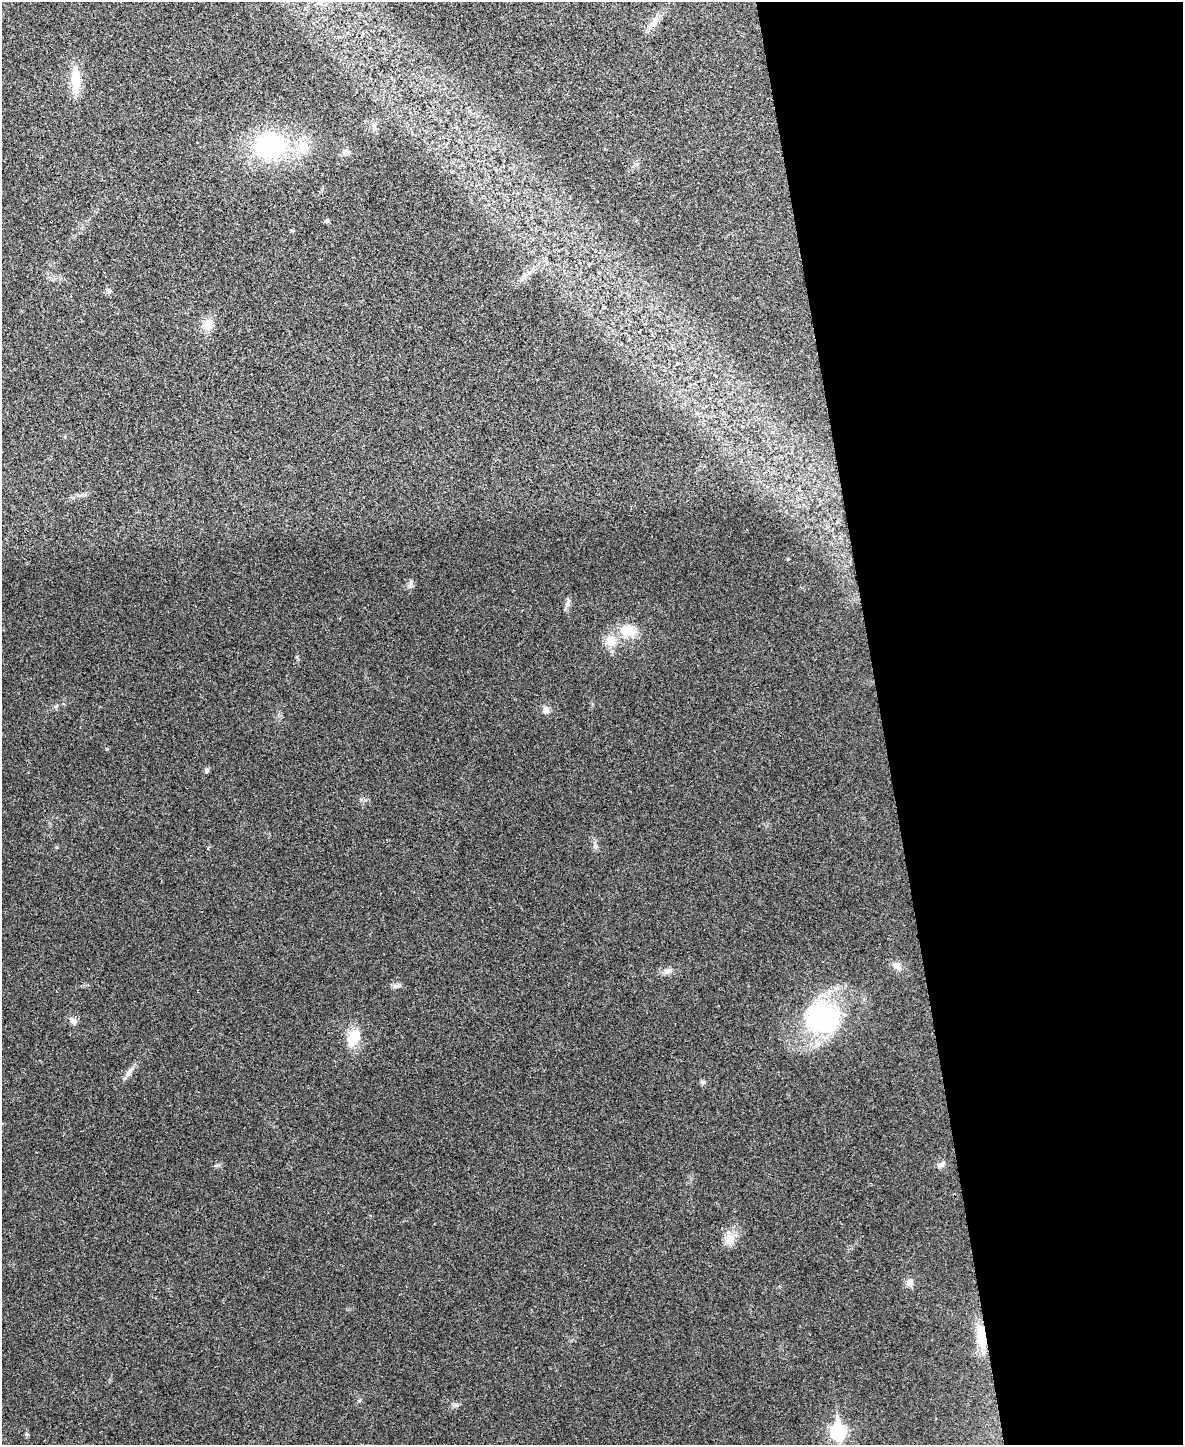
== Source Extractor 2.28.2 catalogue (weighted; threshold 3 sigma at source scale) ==
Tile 8 of 4 x 3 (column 4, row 2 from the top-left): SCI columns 3547-4727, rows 1580-3022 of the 4730 x 4711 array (HDU 1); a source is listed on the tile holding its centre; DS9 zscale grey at full resolution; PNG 1185 x 1447 px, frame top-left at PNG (2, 2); no overlay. Shown black and unused: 26% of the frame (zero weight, under 3 of 4 exposures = <1% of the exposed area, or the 3 px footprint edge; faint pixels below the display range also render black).
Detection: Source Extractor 2.28.2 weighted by HDU 2 'WHT'; one run over the whole footprint, this tile lists its part. Background 0.0241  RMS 0.006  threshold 0.0268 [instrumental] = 3 sigma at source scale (4.5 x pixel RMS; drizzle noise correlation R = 1.50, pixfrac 1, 0.05/0.05 arcsec/px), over >= 5 px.
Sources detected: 29; all 29 listed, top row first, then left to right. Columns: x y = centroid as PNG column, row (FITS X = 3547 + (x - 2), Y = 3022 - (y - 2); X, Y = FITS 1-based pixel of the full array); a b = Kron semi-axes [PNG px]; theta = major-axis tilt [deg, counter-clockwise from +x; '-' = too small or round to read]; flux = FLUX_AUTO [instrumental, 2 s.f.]
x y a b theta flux
653 22 25 8 54 6.2
76 80 31 10 -87 14
374 125 7 5 80 1.4
270 146 27 21 7 77
303 147 19 14 81 11
346 152 8 7 - 2.1
327 221 6 5 - 0.99
292 231 4 4 - 0.85
208 325 13 11 43 7.7
410 584 11 5 81 1.9
567 604 11 6 72 2.1
628 631 21 14 -5 13
610 641 13 12 - 9.1
546 709 9 8 - 2.8
206 770 6 5 - 1.4
595 846 6 6 - 1.4
897 966 13 8 -30 3.4
667 971 11 8 7 2.8
397 986 14 5 10 1.9
822 1018 38 34 8 81
73 1021 12 7 -47 2.6
353 1038 19 12 69 15
703 1082 7 5 1 1.3
941 1165 11 7 23 2.4
729 1239 16 14 83 6.6
909 1282 11 8 52 2.6
981 1337 35 11 -81 15
456 1405 7 4 -18 1.1
838 1431 8 7 - 110
Overlapping masked pixels (flux is a lower limit): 1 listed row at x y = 981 1337
Unlisted compact peaks at least as high as the median listed source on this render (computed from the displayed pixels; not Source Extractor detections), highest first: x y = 130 1070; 56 706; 297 657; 218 1165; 107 749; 125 1078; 359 1401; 27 1434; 788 559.